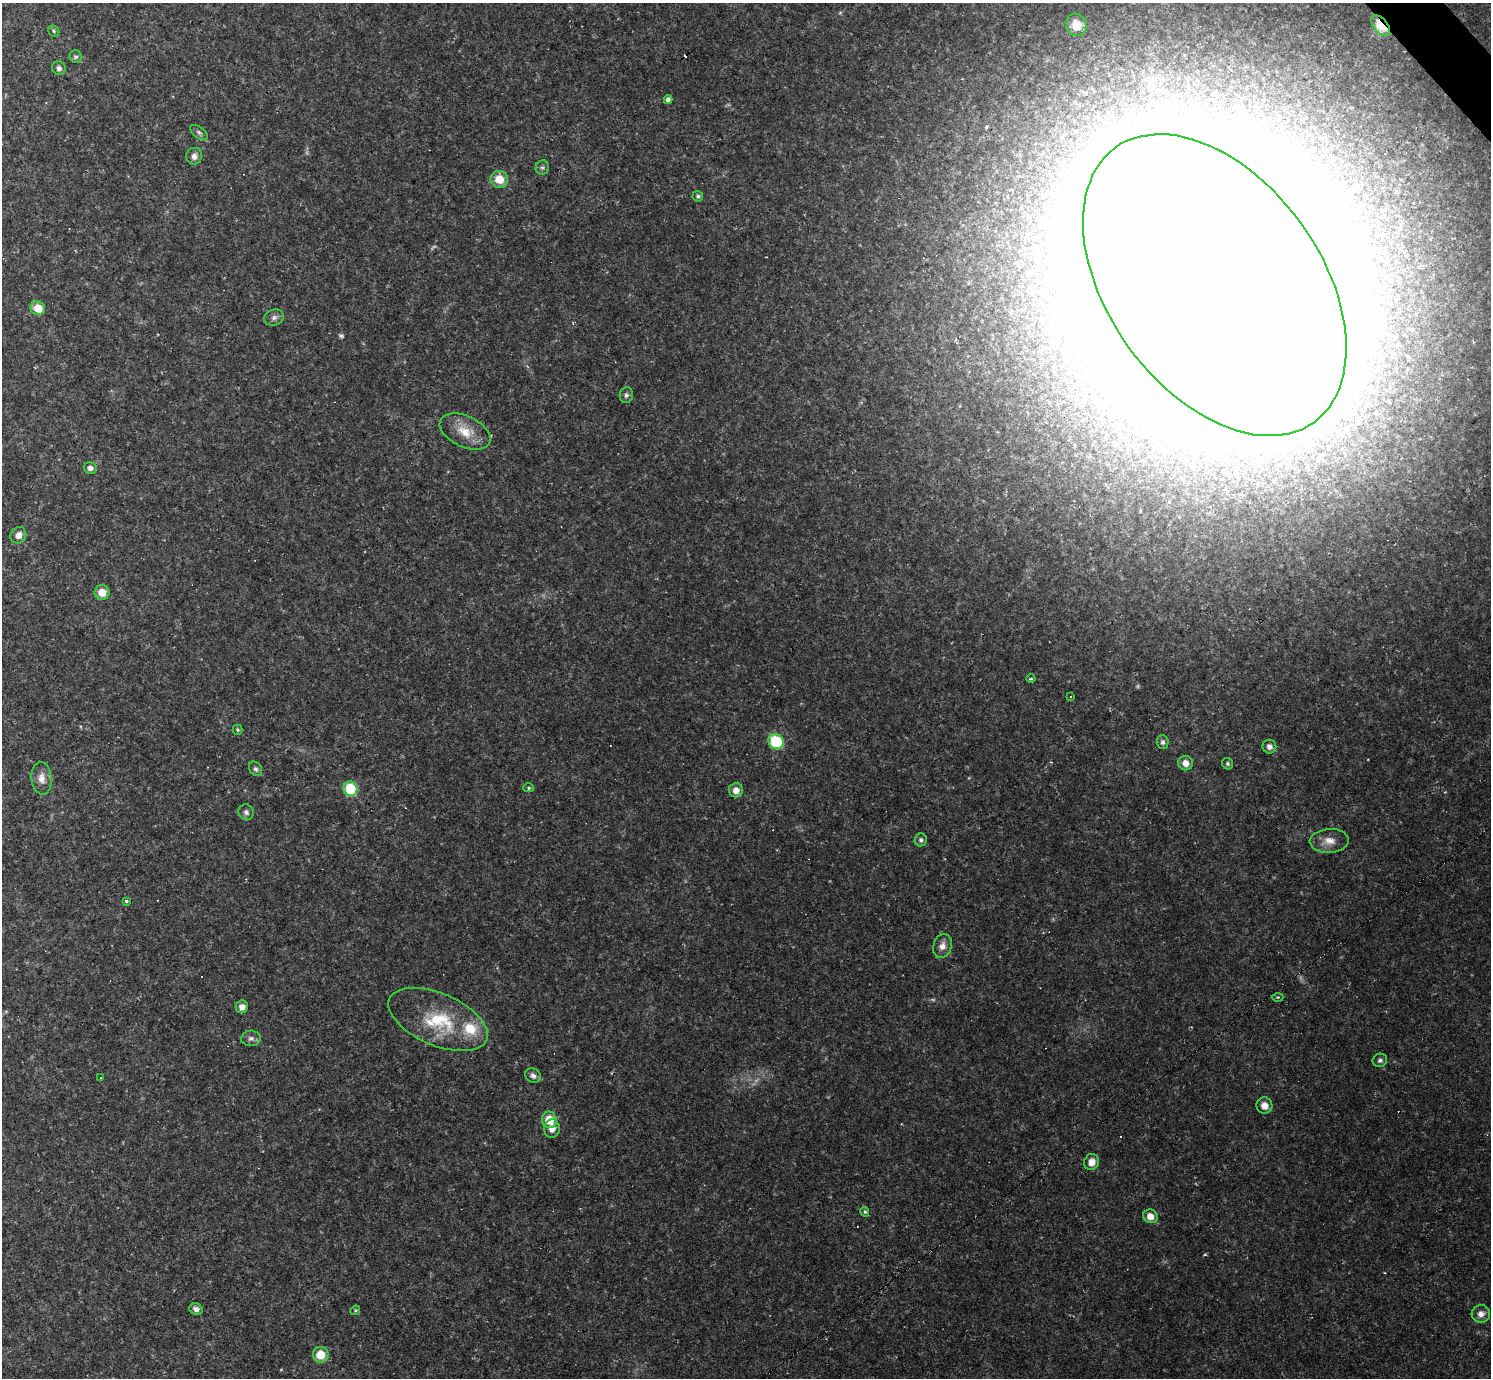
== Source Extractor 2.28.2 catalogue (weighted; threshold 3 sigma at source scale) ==
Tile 10 of 4 x 4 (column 2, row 3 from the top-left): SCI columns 1490-2978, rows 1671-3046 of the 5956 x 5953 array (HDU 1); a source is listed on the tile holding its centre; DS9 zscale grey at full resolution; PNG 1493 x 1380 px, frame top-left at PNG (2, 3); each listed source drawn as its Kron ellipse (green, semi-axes under 4 px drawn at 4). Shown black and unused: <1% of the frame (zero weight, under 2 of 3 exposures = <1% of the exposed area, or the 3 px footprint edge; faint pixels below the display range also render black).
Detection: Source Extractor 2.28.2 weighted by HDU 2 'WHT'; one run over the whole footprint, this tile lists its part. Background 0.0519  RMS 0.0075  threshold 0.0336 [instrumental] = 3 sigma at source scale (4.5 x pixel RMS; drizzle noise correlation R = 1.50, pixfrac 1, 0.05/0.05 arcsec/px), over >= 5 px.
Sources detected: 71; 4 too faint to see at this stretch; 1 inside a brighter object's white glare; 10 cosmic-ray / hot-pixel residue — neither listed nor drawn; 2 inside a brighter listed object's ellipse — not listed separately; the other 54 listed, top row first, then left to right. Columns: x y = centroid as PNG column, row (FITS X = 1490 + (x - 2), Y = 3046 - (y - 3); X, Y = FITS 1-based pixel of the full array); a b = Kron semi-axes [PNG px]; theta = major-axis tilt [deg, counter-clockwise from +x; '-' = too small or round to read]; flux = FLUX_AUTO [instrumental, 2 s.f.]
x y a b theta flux
1076 25 11 10 - 10
1381 26 12 7 -49 23
54 31 6 5 - 1.1
76 57 6 6 - 1.5
59 68 7 6 - 2.4
668 100 4 4 - 3.2
199 132 10 5 -37 2.1
194 156 8 8 - 3.9
542 167 7 6 - 2
499 179 9 8 - 13
698 196 5 5 - 1.4
1215 285 170 106 -54 16000
38 308 7 6 - 13
274 317 10 8 18 3.1
626 395 8 6 84 2.2
465 432 27 15 -25 17
90 468 6 5 - 3.1
18 535 8 7 - 5
102 592 7 7 - 10
1031 679 4 3 - 0.87
1071 697 3 3 - 0.73
237 730 5 5 - 1.3
776 741 8 7 - 42
1163 742 7 6 - 2.3
1269 747 7 7 - 3.1
1185 763 7 7 - 6.3
1228 764 6 5 - 1.5
256 769 8 6 -56 2
42 778 16 10 -86 7
529 788 5 4 - 1.2
350 789 7 7 - 34
736 790 7 7 - 5.6
246 812 8 7 - 2.5
921 840 6 6 - 2.1
1329 841 19 12 3 9.1
126 901 3 3 - 2.4
942 946 12 9 72 5.4
1278 997 6 3 1 0.81
242 1007 6 6 - 3.7
438 1019 53 26 -23 50
251 1038 9 8 - 3
1380 1060 7 6 - 2.2
533 1076 8 7 - 3.3
101 1077 3 3 - 3.3
1264 1106 8 8 - 6.4
549 1120 8 7 - 15
552 1129 9 7 82 6.5
1091 1162 8 7 - 7.1
865 1212 5 4 - 1.2
1150 1216 7 6 - 6.8
196 1309 7 5 -28 3.3
355 1310 5 4 - 1
1481 1314 9 9 - 4.6
321 1355 8 7 - 14
Overlapping masked pixels (flux is a lower limit): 2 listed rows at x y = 1381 26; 1215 285